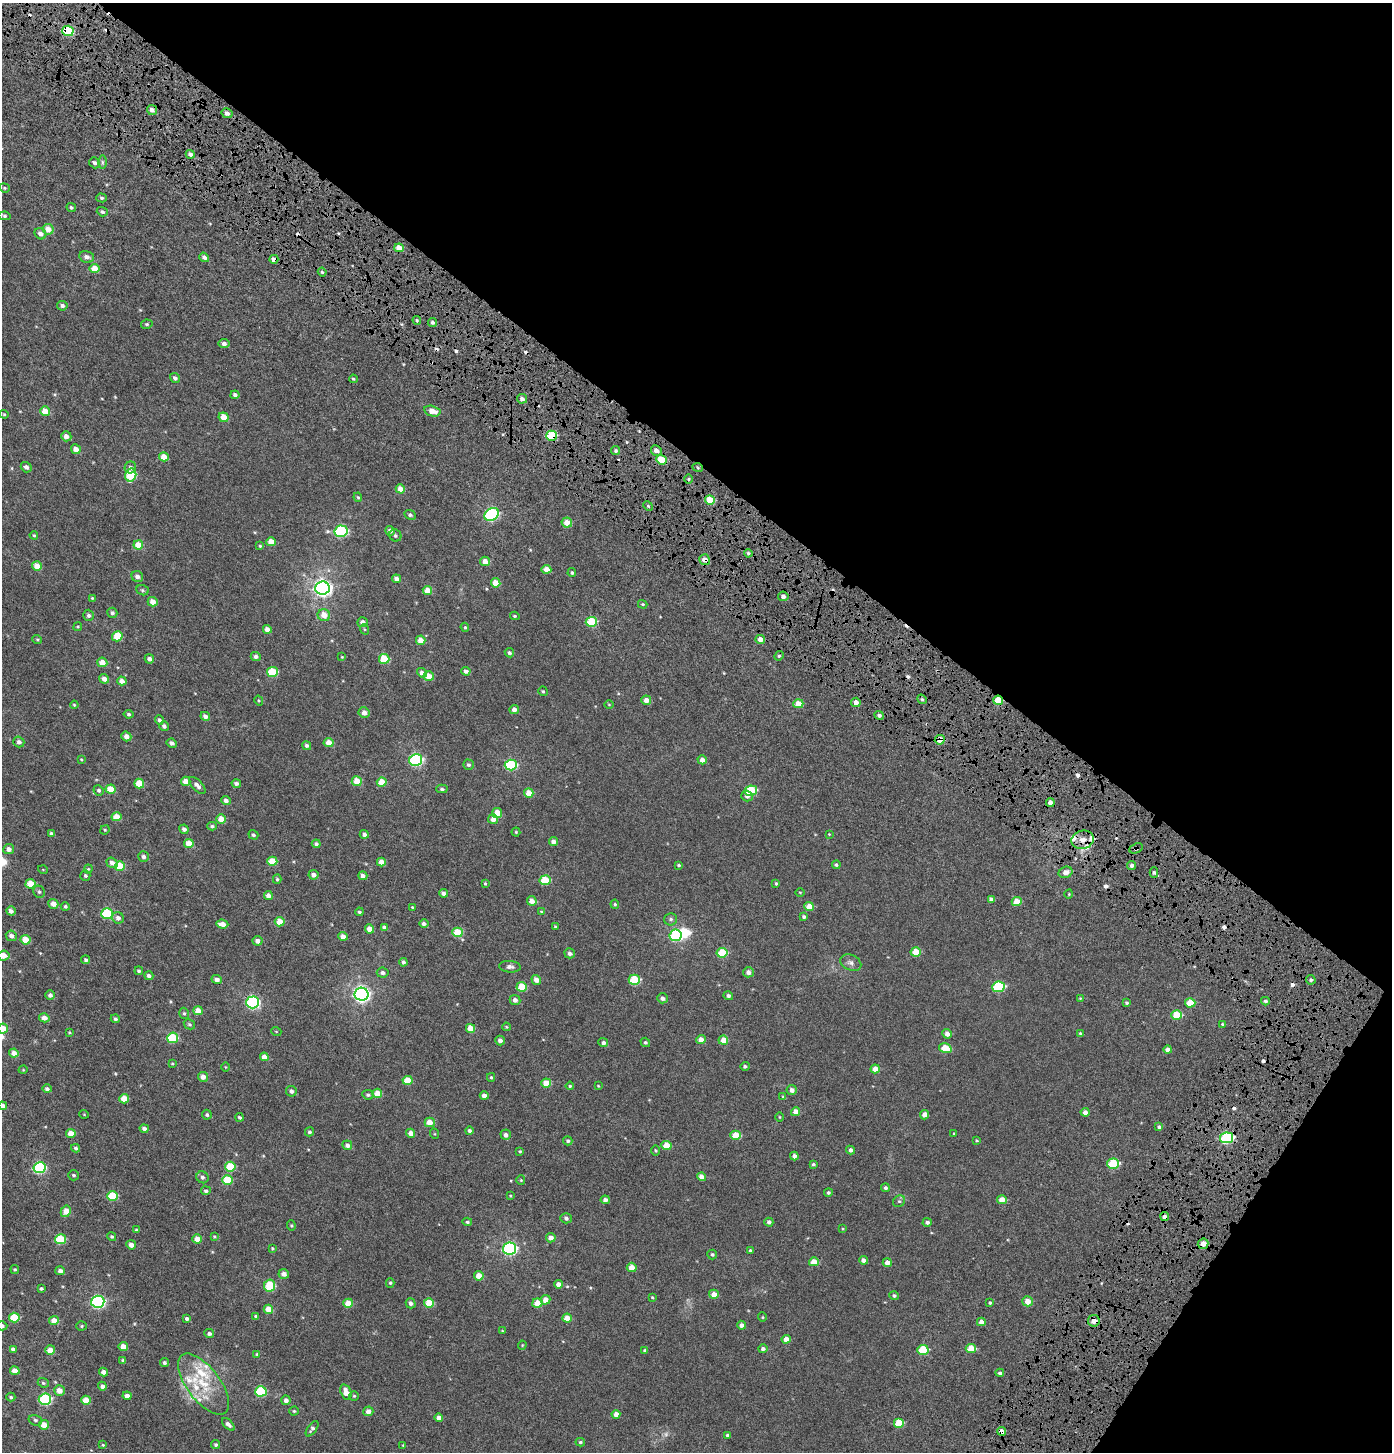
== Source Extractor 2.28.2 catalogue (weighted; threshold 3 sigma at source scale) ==
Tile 8 of 4 x 4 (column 4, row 2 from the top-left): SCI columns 4635-6024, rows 3197-4646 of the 6412 x 6360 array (HDU 1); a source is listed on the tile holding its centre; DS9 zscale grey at full resolution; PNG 1394 x 1454 px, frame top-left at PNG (2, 3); each listed source drawn as its Kron ellipse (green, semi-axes under 4 px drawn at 4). Shown black and unused: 36% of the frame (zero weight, under 8 of 15 exposures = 14% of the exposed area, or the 3 px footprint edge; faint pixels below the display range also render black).
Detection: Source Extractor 2.28.2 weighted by HDU 2 'WHT'; one run over the whole footprint, this tile lists its part. Background -3.45e-04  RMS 0.0016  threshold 0.0067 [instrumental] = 3 sigma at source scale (4.09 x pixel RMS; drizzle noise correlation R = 1.36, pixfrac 0.8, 0.0396/0.0396 arcsec/px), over >= 5 px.
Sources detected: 458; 1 too faint to see at this stretch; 1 inside a brighter object's white glare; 18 cosmic-ray / hot-pixel residue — neither listed nor drawn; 10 inside a brighter listed object's ellipse — not listed separately; the other 428 listed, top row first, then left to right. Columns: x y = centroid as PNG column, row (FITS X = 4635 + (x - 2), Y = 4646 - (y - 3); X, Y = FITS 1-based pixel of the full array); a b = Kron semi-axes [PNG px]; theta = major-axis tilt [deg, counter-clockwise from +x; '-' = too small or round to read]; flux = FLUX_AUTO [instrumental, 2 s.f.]
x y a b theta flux
68 31 5 5 - 8.3
152 110 5 5 - 0.55
227 113 5 5 - 0.59
190 154 4 4 - 0.54
102 162 6 4 -90 0.24
95 163 6 5 - 0.37
4 188 5 4 - 0.18
102 198 5 4 - 0.24
71 207 5 4 - 0.22
102 212 5 4 - 0.34
5 216 6 4 -10 0.24
48 229 5 5 - 1.4
40 234 6 5 - 0.72
399 248 4 4 - 1.5
87 257 7 5 -12 0.6
204 257 5 4 - 0.48
274 259 4 4 - 0.64
95 269 5 4 - 1.9
322 272 4 4 - 0.2
62 306 5 5 - 0.38
417 320 4 3 - 0.17
433 322 4 4 - 0.37
147 324 6 4 11 0.21
224 344 5 4 - 0.49
175 378 5 4 - 0.39
353 379 4 3 - 0.17
235 395 4 4 - 0.37
522 399 5 5 - 0.54
45 411 5 4 - 1.7
432 411 8 5 -13 1.3
4 414 4 4 - 0.15
224 417 5 4 - 1.6
66 436 5 5 - 0.8
551 436 5 5 - 6.6
76 449 5 4 - 0.91
616 451 4 4 - 0.25
656 451 5 5 - 0.86
164 457 5 4 - 1.4
661 460 5 5 - 2.8
26 467 5 5 - 0.49
130 467 6 5 - 0.37
698 468 5 3 - 0.17
131 475 6 5 - 5.4
688 479 5 3 - 0.16
400 489 5 4 - 1.2
358 497 5 4 - 0.18
710 500 5 4 - 2.7
648 506 5 4 - 0.17
491 514 8 6 34 16
410 515 6 4 -27 0.29
567 523 5 5 - 1.3
341 531 6 5 - 13
390 531 5 4 - 0.53
34 535 4 3 - 0.13
395 535 6 5 - 0.27
271 542 4 4 - 1.3
138 545 5 4 - 2.2
260 546 4 4 - 0.17
748 553 4 4 - 0.21
705 560 5 5 - 0.93
485 561 5 4 - 1.1
37 566 5 5 - 1.3
546 569 5 4 - 1.1
572 573 4 3 - 0.2
137 576 6 5 - 0.55
397 579 4 4 - 0.55
496 583 5 4 - 1.7
322 588 7 6 - 54
143 590 6 5 - 0.22
427 590 4 4 - 1.3
783 596 5 5 - 0.54
92 598 4 4 - 0.12
153 602 5 4 - 1.2
643 604 5 4 - 0.17
112 613 5 5 - 0.31
89 615 5 5 - 0.35
324 615 6 6 - 1.5
515 616 5 3 - 0.17
363 622 5 5 - 0.62
591 622 5 5 - 5.8
78 627 4 4 - 0.15
465 627 5 4 - 0.17
267 629 4 4 - 0.92
364 629 5 3 - 0.15
117 636 5 5 - 2.8
37 639 5 3 - 0.13
760 639 5 4 - 0.74
421 640 5 4 - 1.3
509 653 5 4 - 0.3
779 656 5 4 - 0.19
256 657 5 4 - 0.39
342 657 3 3 - 0.093
149 659 5 4 - 0.44
384 659 5 5 - 3.9
102 662 5 4 - 1.3
466 671 4 4 - 0.43
272 672 5 5 - 4.8
422 673 5 4 - 0.68
429 676 5 4 - 1.6
104 679 5 4 - 0.77
122 681 4 4 - 0.9
543 691 5 4 - 0.18
922 699 5 4 - 0.24
646 700 5 4 - 0.95
998 700 5 4 - 2.8
259 701 5 3 - 0.13
856 702 4 4 - 0.73
609 704 4 3 - 0.1
798 704 5 4 - 1.9
74 705 4 3 - 0.13
514 710 4 4 - 0.72
364 713 5 5 - 0.83
129 714 5 4 - 0.24
879 715 5 4 - 0.38
205 716 5 4 - 0.53
159 720 4 4 - 0.33
164 726 5 4 - 0.38
126 736 5 4 - 0.78
940 740 5 4 - 1.8
19 742 5 5 - 0.46
172 743 5 4 - 0.41
329 743 5 4 - 1.5
307 745 5 4 - 0.31
81 759 3 2 - 0.11
416 760 6 6 - 18
702 760 4 4 - 0.78
468 765 5 5 - 0.29
511 765 6 5 - 9.8
186 781 5 4 - 1.2
357 781 5 5 - 2.2
382 782 5 4 - 2.2
139 783 5 5 - 2.7
236 783 5 4 - 0.35
197 785 10 5 -46 0.66
111 789 5 4 - 2.3
442 789 6 4 -3 0.27
99 790 5 5 - 0.28
751 791 6 5 - 6.3
529 793 5 4 - 1.5
747 796 6 5 - 0.4
226 800 5 4 - 0.45
1050 803 4 4 - 0.95
497 813 5 5 - 1.5
116 817 5 4 - 2.1
221 819 5 5 - 1.5
493 819 5 4 - 0.98
212 826 5 4 - 0.23
184 829 5 4 - 0.41
105 830 5 4 - 0.15
516 832 4 4 - 0.13
51 834 4 3 - 0.39
364 834 4 4 - 0.42
829 834 3 3 - 0.089
253 835 5 4 - 0.26
1083 840 11 9 15 1.2
553 841 4 4 - 0.65
189 843 5 4 - 1.8
316 844 4 4 - 0.32
1136 848 7 5 25 0.27
9 849 5 5 - 0.66
144 857 5 5 - 0.39
272 861 5 4 - 2.4
381 862 4 4 - 1.2
112 863 6 5 - 0.65
679 865 4 3 - 0.17
836 865 4 4 - 0.21
1132 865 5 4 - 0.41
120 866 5 5 - 3.5
88 869 4 4 - 0.13
43 870 5 3 - 0.094
1066 872 7 5 23 0.86
1154 873 5 4 - 0.28
314 875 5 5 - 0.72
85 876 5 5 - 0.23
363 876 4 4 - 0.5
277 879 5 4 - 0.2
545 880 5 5 - 4.3
776 883 4 3 - 0.15
30 884 5 4 - 2.6
485 884 4 3 - 0.14
39 892 6 5 - 0.25
800 892 5 3 - 0.11
443 893 4 4 - 0.5
1069 894 4 3 - 0.11
268 896 4 4 - 0.75
991 899 4 4 - 0.39
532 901 5 4 - 1.1
1017 901 5 4 - 2
53 904 5 5 - 0.94
615 904 5 4 - 0.18
65 906 4 4 - 0.24
412 907 3 2 - 0.11
809 907 5 4 - 1.7
11 911 5 4 - 0.51
359 912 4 3 - 0.2
541 912 4 3 - 0.11
107 913 6 5 - 7.9
804 917 4 4 - 0.25
118 918 6 5 - 0.55
671 919 6 6 - 0.34
280 922 5 4 - 1.6
222 924 6 4 -6 1.1
424 924 4 4 - 0.42
555 927 4 2 - 0.17
384 928 4 4 - 0.6
369 929 5 4 - 1
457 932 5 4 - 3.9
676 935 6 6 - 12
11 936 6 5 - 0.54
343 936 4 4 - 0.98
26 940 5 5 - 1.9
257 941 5 4 - 0.64
916 952 5 4 - 2.5
570 953 5 5 - 0.45
722 953 5 5 - 4.8
4 955 6 5 - 1.1
86 960 4 4 - 0.27
403 962 4 4 - 0.34
851 963 11 7 -25 0.58
510 967 11 5 -4 0.47
139 971 4 3 - 0.2
748 972 5 5 - 0.64
383 973 6 5 - 0.4
149 976 5 4 - 0.38
217 980 5 4 - 0.54
536 980 5 4 - 0.84
634 980 6 5 - 5.8
1311 980 5 4 - 0.29
522 987 5 5 - 3.2
998 987 6 5 - 8.7
361 994 7 6 - 46
50 995 5 5 - 0.44
728 996 5 4 - 0.35
662 998 5 5 - 0.47
1080 998 4 4 - 0.11
515 1000 5 5 - 0.63
1265 1001 4 3 - 0.29
253 1002 6 6 - 20
1126 1003 4 4 - 0.21
1190 1003 5 4 - 2.8
198 1011 5 4 - 1.8
184 1013 6 4 -73 0.22
1177 1015 5 4 - 3.4
44 1018 5 4 - 0.81
115 1019 5 4 - 0.26
189 1024 6 5 - 0.24
1223 1024 3 3 - 0.17
506 1027 4 3 - 0.12
3 1028 5 5 - 1.6
470 1028 4 4 - 1.9
276 1031 5 3 - 0.11
69 1032 4 3 - 0.12
1080 1033 4 3 - 0.19
947 1034 5 4 - 0.82
173 1038 5 5 - 6.9
500 1040 5 4 - 0.52
701 1040 5 4 - 1.1
723 1040 5 4 - 1.5
645 1042 5 4 - 0.22
603 1043 5 4 - 0.35
945 1048 6 4 -15 3.1
1168 1050 4 4 - 0.71
14 1053 5 4 - 0.9
264 1057 4 4 - 1.1
172 1063 4 3 - 0.13
745 1066 5 4 - 0.28
226 1067 5 3 - 0.11
875 1069 4 4 - 1.4
23 1070 4 3 - 0.094
203 1077 5 5 - 0.86
491 1077 4 3 - 0.17
407 1080 5 4 - 2.4
546 1083 5 4 - 2.1
570 1086 4 4 - 0.16
598 1086 3 2 - 0.098
47 1089 5 4 - 0.31
792 1090 5 5 - 0.6
291 1091 5 5 - 0.48
377 1093 5 4 - 1.6
368 1095 6 4 -10 0.29
484 1096 4 4 - 0.66
783 1097 4 4 - 0.16
124 1099 5 4 - 1.8
3 1106 4 4 - 0.85
796 1112 4 4 - 0.98
1085 1112 4 4 - 0.63
84 1114 5 3 - 0.096
207 1115 5 5 - 0.27
925 1115 5 4 - 0.88
240 1117 4 3 - 0.24
779 1117 4 3 - 0.1
430 1122 5 5 - 1.6
1159 1127 4 3 - 0.28
144 1128 4 4 - 0.37
469 1131 4 4 - 0.27
309 1132 4 4 - 0.27
71 1133 5 4 - 1.4
411 1133 4 4 - 0.93
435 1134 5 3 - 0.12
954 1134 3 3 - 0.14
506 1135 5 5 - 0.51
736 1135 5 4 - 3.1
1226 1138 6 5 - 15
977 1140 4 4 - 0.15
568 1141 5 4 - 0.24
347 1145 5 4 - 0.48
666 1145 5 4 - 2.4
76 1148 4 4 - 0.24
656 1150 5 5 - 0.16
850 1150 5 4 - 0.46
520 1151 4 3 - 0.15
794 1156 4 4 - 0.51
813 1164 3 3 - 0.22
1113 1164 6 5 - 6.8
230 1167 5 5 - 3.8
40 1168 6 5 - 15
74 1175 5 5 - 0.25
203 1177 6 5 - 0.38
702 1177 4 4 - 0.92
227 1180 5 5 - 3.9
521 1180 5 4 - 0.13
885 1188 4 4 - 0.25
206 1191 5 4 - 0.29
828 1193 4 4 - 0.23
113 1196 5 5 - 4.6
510 1196 3 3 - 0.11
605 1200 4 4 - 0.49
1002 1200 5 4 - 1.5
899 1201 6 5 - 0.28
66 1211 6 5 - 1.5
1165 1217 4 4 - 0.65
566 1218 5 5 - 0.37
467 1222 5 4 - 0.19
769 1222 4 4 - 0.42
927 1222 4 4 - 0.35
291 1226 5 4 - 0.16
843 1229 4 3 - 0.11
136 1230 3 3 - 0.19
214 1236 4 4 - 0.13
112 1237 4 4 - 0.22
551 1238 5 4 - 0.76
60 1239 5 5 - 4.8
197 1239 5 4 - 1.2
1203 1244 5 5 - 1.5
131 1245 5 4 - 0.77
272 1248 4 3 - 0.14
510 1249 7 6 - 25
750 1250 4 3 - 0.16
712 1254 5 4 - 0.24
863 1260 4 4 - 0.64
814 1262 5 4 - 1.9
887 1263 4 4 - 0.88
632 1267 5 4 - 1.2
15 1269 4 4 - 0.15
60 1271 5 4 - 0.56
284 1274 5 4 - 0.73
479 1276 5 4 - 1.4
390 1283 5 4 - 0.18
558 1284 4 4 - 0.77
270 1286 6 5 - 5.3
41 1289 3 3 - 0.24
714 1294 5 4 - 1.3
894 1296 5 4 - 0.25
652 1297 4 3 - 0.16
545 1300 5 5 - 1
1027 1301 5 5 - 1.5
98 1302 6 6 - 22
348 1303 5 4 - 2.1
411 1303 5 5 - 0.42
429 1303 5 5 - 2.9
537 1303 5 4 - 1.7
990 1303 4 4 - 0.2
268 1309 5 4 - 1.9
256 1316 4 4 - 0.21
14 1317 5 5 - 4.1
762 1317 4 4 - 0.13
567 1318 4 4 - 1.5
187 1319 4 4 - 0.3
54 1321 5 4 - 1.6
1094 1321 6 5 - 1.1
981 1322 4 4 - 0.82
741 1325 4 4 - 0.53
2 1326 5 4 - 0.35
82 1326 5 4 - 0.17
502 1331 4 3 - 0.12
209 1334 5 4 - 0.4
786 1339 4 4 - 1
522 1345 4 4 - 0.12
123 1346 4 4 - 1
971 1348 5 4 - 2.7
13 1349 4 4 - 0.51
763 1349 5 4 - 0.38
50 1350 5 4 - 1.6
645 1350 4 3 - 0.27
923 1350 5 5 - 5.1
257 1354 3 3 - 0.12
123 1360 4 4 - 0.24
164 1363 4 4 - 0.32
15 1371 5 4 - 1.2
103 1372 4 4 - 0.58
1000 1373 4 4 - 0.34
43 1383 6 4 -22 0.22
204 1384 36 16 -53 5.3
102 1386 4 4 - 0.45
59 1390 5 5 - 1.2
261 1391 6 5 - 7.4
346 1392 8 5 -72 1.5
127 1396 4 4 - 0.68
354 1396 5 5 - 0.17
11 1397 4 3 - 0.2
45 1399 6 5 - 14
86 1400 4 4 - 1.9
286 1400 4 4 - 0.53
294 1411 4 4 - 0.17
368 1411 5 5 - 0.78
616 1414 4 4 - 0.9
439 1418 4 4 - 0.77
35 1420 7 5 -17 0.28
899 1423 5 5 - 3.4
228 1424 8 4 -44 0.47
44 1425 5 5 - 1.5
312 1429 9 4 55 0.37
1001 1431 4 4 - 0.79
727 1435 4 4 - 0.23
580 1442 5 4 - 0.22
103 1445 4 3 - 0.13
216 1445 5 4 - 0.24
403 1445 4 3 - 0.1
Overlapping masked pixels (flux is a lower limit): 16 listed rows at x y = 68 31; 274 259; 551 436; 661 460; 698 468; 705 560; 998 700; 940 740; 1050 803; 1083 840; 1136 848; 1226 1138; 1165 1217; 1203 1244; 1094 1321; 1001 1431
Isophote crosses this tile's border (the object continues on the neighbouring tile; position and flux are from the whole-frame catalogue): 4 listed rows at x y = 4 955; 3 1028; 3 1106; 2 1326